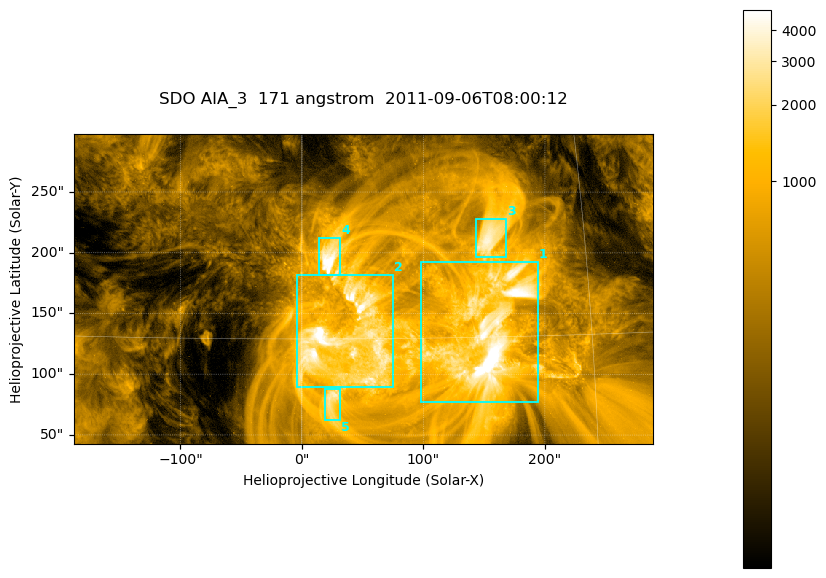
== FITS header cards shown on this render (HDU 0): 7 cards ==
TELESCOP= 'SDO     '           /
INSTRUME= 'AIA_3   '           /
WAVELNTH=                  171 /
WAVEUNIT= 'angstrom'           /
DATE-OBS= '2011-09-06T08:00:12.34' /
CTYPE1  = 'HPLN-TAN'           /
CTYPE2  = 'HPLT-TAN'           /

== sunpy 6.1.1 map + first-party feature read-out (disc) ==
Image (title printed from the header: SDO AIA_3  171 angstrom  2011-09-06T08:00:12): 795 x 425 px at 0.599 arcsec/px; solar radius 952 arcsec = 1588 px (partial field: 4.3% of the solar disc is inside the frame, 100% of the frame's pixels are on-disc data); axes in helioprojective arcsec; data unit not stated in the header (colour bar unlabelled)
Pointing: header CRPIX1/2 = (2050.96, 2049.84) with CRVAL1/2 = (0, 0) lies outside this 795 x 425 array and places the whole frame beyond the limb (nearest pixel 1.29 R_sun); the SolarSoft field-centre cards XCEN/YCEN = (50.43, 170.2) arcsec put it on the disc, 1643 arcsec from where CRPIX/CRVAL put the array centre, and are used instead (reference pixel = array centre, CRVAL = XCEN/YCEN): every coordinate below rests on XCEN/YCEN
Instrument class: DISC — disc imager (sunpy class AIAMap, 171 A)
Bright regions (active regions / flare kernels): reference = the on-disc median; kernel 7 px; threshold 5 sigma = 1609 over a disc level ~338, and >= 1.15x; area >= 337 px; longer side >= 5 px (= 3 arcsec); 5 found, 5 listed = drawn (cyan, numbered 1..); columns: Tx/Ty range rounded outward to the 2 arcsec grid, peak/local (2 s.f.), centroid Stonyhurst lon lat
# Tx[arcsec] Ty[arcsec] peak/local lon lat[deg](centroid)
1 98..194 76..194 24 +10 +15
2 -4..76 88..182 22 +2 +15
3 142..168 196..228 11 +10 +20
4 14..32 182..214 18 +1 +19
5 18..32 62..88 9.2 +1 +12